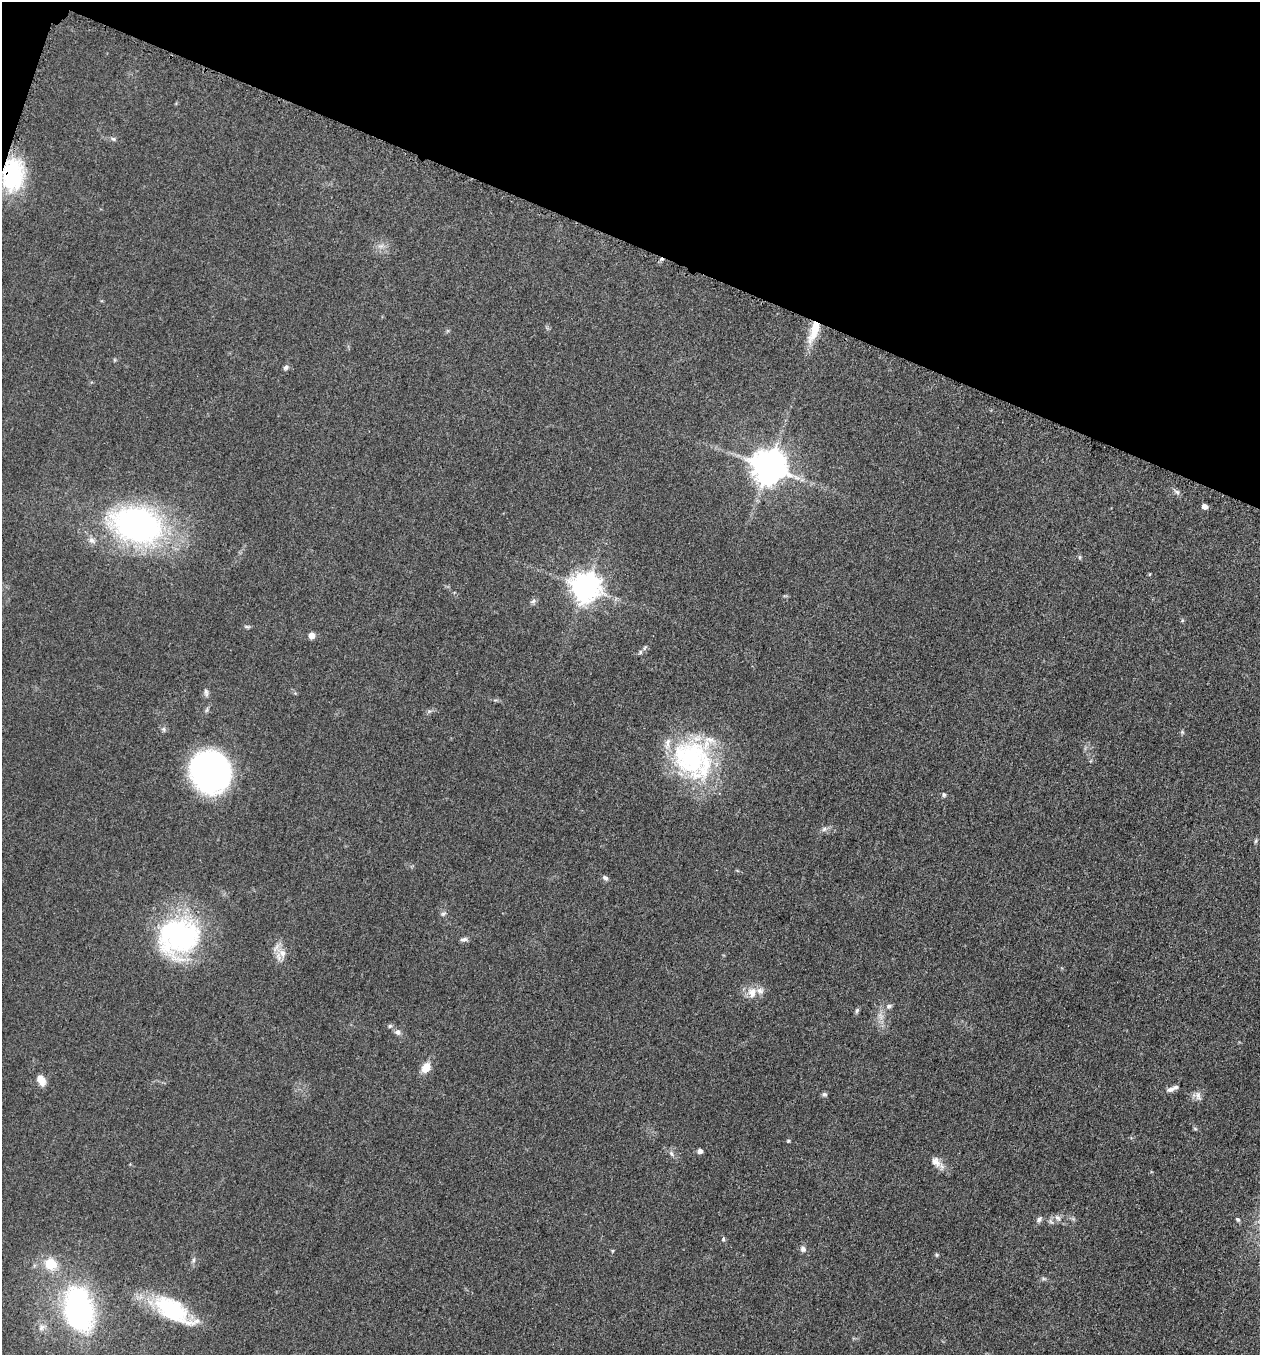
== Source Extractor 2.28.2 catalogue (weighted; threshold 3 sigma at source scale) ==
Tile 2 of 4 x 4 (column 2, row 1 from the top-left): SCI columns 1455-2712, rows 4077-5429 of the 5506 x 5461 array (HDU 1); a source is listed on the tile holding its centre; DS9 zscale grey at full resolution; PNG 1262 x 1357 px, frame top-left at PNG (2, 2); no overlay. Shown black and unused: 18% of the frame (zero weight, under 3 of 5 exposures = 4% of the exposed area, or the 3 px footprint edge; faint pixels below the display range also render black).
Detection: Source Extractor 2.28.2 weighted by HDU 2 'WHT'; one run over the whole footprint, this tile lists its part. Background 0.0603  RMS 0.0062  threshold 0.0277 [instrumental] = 3 sigma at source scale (4.5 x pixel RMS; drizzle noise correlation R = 1.50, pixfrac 1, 0.05/0.05 arcsec/px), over >= 5 px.
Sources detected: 62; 1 cosmic-ray / hot-pixel residue — not listed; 5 inside a brighter listed object's ellipse — not listed separately; the other 56 listed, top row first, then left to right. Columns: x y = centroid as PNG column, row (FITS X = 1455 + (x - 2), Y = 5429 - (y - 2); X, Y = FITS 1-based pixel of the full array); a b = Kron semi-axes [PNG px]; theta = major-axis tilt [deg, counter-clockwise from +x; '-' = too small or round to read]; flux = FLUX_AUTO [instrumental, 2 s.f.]
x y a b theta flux
113 139 7 5 -21 1.1
13 175 37 23 85 47
814 331 30 9 70 14
286 367 8 6 45 1.5
768 466 10 10 - 1400
1177 492 9 4 -35 1.6
1205 506 5 4 - 3.5
137 525 48 32 -13 190
92 540 9 7 -58 2.6
1080 557 6 4 -90 0.83
1150 574 5 3 - 0.51
585 587 9 9 - 790
533 601 7 6 - 1.5
247 627 10 4 0 1.1
311 635 7 6 - 3.8
640 652 6 5 - 1.3
206 692 11 6 -74 1.9
163 729 6 5 - 1.3
1182 732 6 4 -47 0.84
691 758 53 43 -40 88
210 772 37 34 -57 160
944 795 6 5 - 1
824 829 7 6 - 1.6
1256 841 6 4 61 0.87
605 878 8 6 -30 1.5
443 914 8 5 29 1.3
179 937 47 40 26 110
464 939 9 5 14 1.9
282 953 12 10 -68 5.6
752 992 16 12 -88 7.1
889 1006 8 6 32 1.6
857 1010 9 4 64 1.1
390 1026 6 5 - 1.2
397 1032 8 7 - 2.2
426 1067 12 9 54 7.2
41 1080 11 8 -67 6.4
1171 1089 12 6 21 3
824 1094 7 5 -13 1.2
1198 1096 13 7 -72 2.7
1195 1129 5 5 - 0.82
788 1141 4 4 - 0.71
700 1151 6 6 - 1.9
671 1154 9 5 -52 1.8
936 1162 15 10 -54 5
1058 1218 10 7 -50 2.4
1039 1219 9 6 49 1.8
1238 1219 6 5 - 0.96
723 1239 6 4 89 1
803 1249 7 6 - 2.3
612 1251 5 3 - 0.59
936 1255 6 4 -89 0.78
193 1260 7 4 72 1.4
51 1264 12 11 - 14
79 1309 36 22 -79 150
170 1309 57 21 -32 47
41 1327 10 7 52 2.6
Overlapping masked pixels (flux is a lower limit): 2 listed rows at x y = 13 175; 814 331